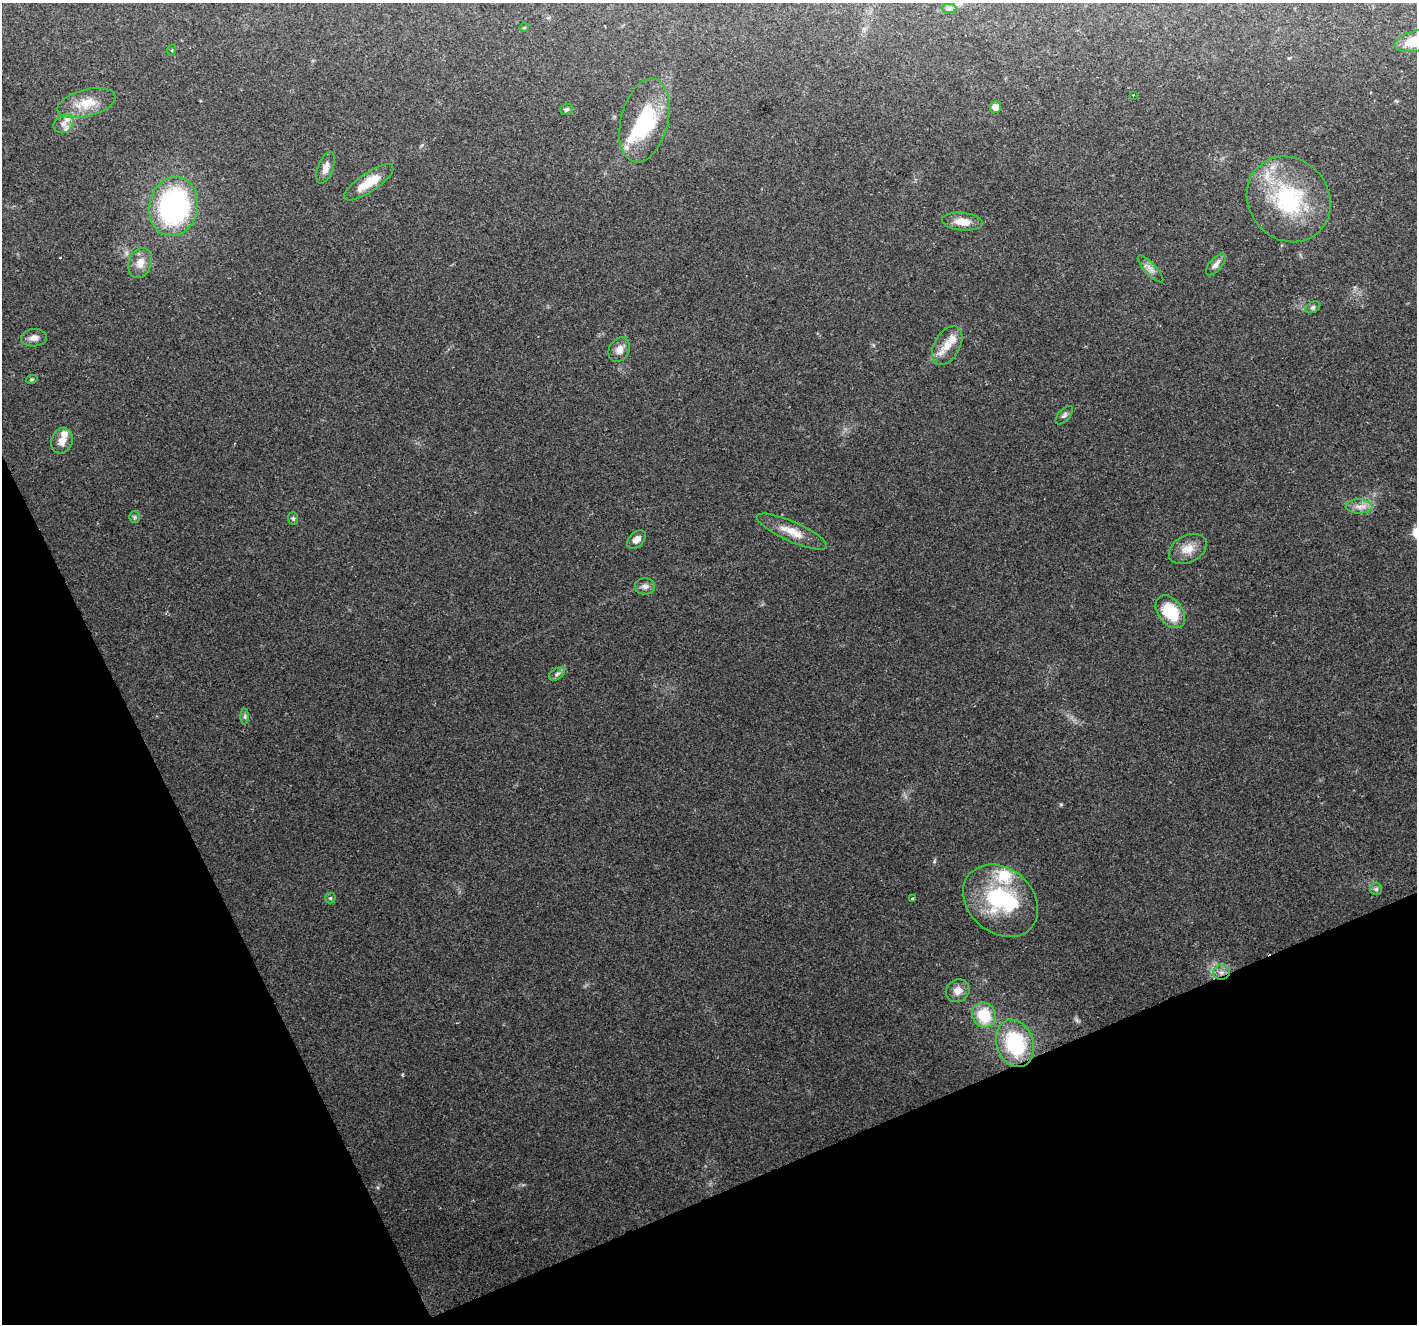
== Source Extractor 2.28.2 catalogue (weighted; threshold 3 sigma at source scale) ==
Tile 14 of 4 x 4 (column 2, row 4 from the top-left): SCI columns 1416-2830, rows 91-1412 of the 5664 x 5527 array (HDU 1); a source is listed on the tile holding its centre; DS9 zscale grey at full resolution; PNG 1419 x 1326 px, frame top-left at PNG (2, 3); each listed source drawn as its Kron ellipse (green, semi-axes under 4 px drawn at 4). Shown black and unused: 22% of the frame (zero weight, under 2 of 3 exposures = <1% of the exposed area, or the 3 px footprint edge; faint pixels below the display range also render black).
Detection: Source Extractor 2.28.2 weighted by HDU 2 'WHT'; one run over the whole footprint, this tile lists its part. Background 0.148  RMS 0.0075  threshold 0.034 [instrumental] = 3 sigma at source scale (4.5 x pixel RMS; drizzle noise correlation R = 1.50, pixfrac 1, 0.0396/0.0396 arcsec/px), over >= 5 px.
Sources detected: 49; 1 inside a brighter object's white glare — neither listed nor drawn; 5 inside a brighter listed object's ellipse — not listed separately; the other 43 listed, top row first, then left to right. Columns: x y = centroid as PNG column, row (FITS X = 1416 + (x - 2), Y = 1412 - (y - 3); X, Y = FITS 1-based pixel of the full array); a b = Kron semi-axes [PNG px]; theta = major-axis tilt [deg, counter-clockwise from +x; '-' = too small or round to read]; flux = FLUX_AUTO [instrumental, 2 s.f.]
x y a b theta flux
949 9 7 4 1 1.7
524 28 5 3 - 0.68
1416 41 21 10 14 23
172 50 5 3 - 0.73
1133 95 2 2 - 0.59
86 103 30 13 15 16
996 107 6 5 - 5.6
566 109 6 5 - 1.4
644 120 43 23 76 53
64 124 11 8 37 5.2
326 168 16 7 69 5.1
369 182 29 9 34 18
1289 199 45 40 -50 74
174 206 30 24 77 130
962 222 20 9 -5 9.4
140 263 15 11 70 8.5
1216 264 13 6 49 3.2
1150 269 17 5 -47 3.9
1313 307 8 5 29 1.5
34 338 13 8 3 4.7
947 346 21 13 60 11
619 350 13 10 60 5.9
32 379 6 3 18 0.84
1064 415 11 5 49 2.1
62 441 13 10 70 6.7
1359 506 13 7 -1 5.1
134 517 6 5 - 1.2
293 519 6 5 - 1.3
792 532 38 10 -24 13
636 539 11 7 46 5.3
1188 549 20 13 27 10
645 586 10 8 -4 3.3
1170 612 18 12 -52 30
557 674 9 5 31 2.1
245 716 8 4 89 1.3
1376 889 6 6 - 1.5
330 898 5 5 - 0.97
913 898 3 3 - 1.9
1001 901 41 32 -41 73
1221 972 8 7 - 3.6
958 991 12 11 - 6.5
984 1015 13 11 -59 25
1015 1043 24 18 -70 53
Overlapping masked pixels (flux is a lower limit): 1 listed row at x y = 1221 972
Isophote crosses this tile's border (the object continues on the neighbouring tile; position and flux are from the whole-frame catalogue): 1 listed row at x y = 1416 41
Unlisted compact peaks at least as high as the median listed source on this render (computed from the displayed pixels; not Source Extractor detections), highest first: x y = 1061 804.